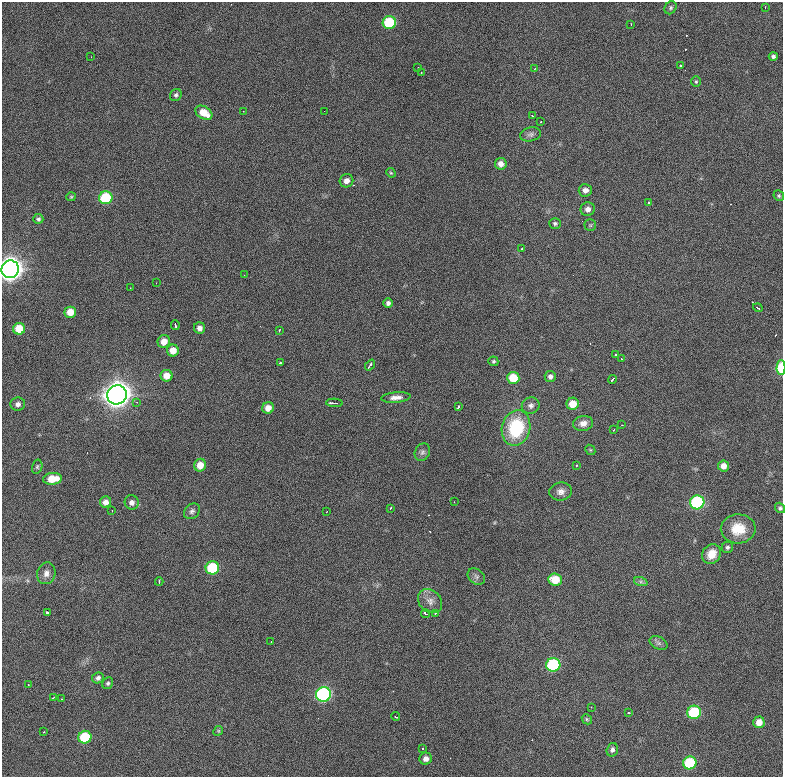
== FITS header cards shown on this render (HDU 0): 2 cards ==
NAXIS1  =                  781 / length of data axis 1
NAXIS2  =                  775 / length of data axis 2

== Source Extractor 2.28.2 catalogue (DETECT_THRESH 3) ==
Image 781 x 775 px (HDU 0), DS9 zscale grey, 1 PNG px = 1 image px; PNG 785 x 779 px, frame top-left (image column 1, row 775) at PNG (2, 2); each listed source drawn as its Kron ellipse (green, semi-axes under 4 px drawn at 4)
Background 1170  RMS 28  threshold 84.3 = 3 sigma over >= 5 px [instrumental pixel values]
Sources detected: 119; all 119 listed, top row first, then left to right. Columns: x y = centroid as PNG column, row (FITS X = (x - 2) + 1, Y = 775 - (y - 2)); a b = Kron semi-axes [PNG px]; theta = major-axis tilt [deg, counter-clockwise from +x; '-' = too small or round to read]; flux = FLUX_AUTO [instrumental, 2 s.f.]
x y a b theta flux
765 7 3 2 - 2.4e+03
671 8 7 5 57 3.6e+03
389 22 6 6 - 1.1e+05
631 24 2 2 - 1.2e+03
773 56 4 4 - 4.5e+03
91 57 2 2 - 1.0e+03
680 66 3 3 - 6.7e+03
418 67 2 2 - 1.3e+03
535 68 2 2 - 1.4e+03
421 72 3 2 - 2.9e+03
696 82 5 5 - 2.8e+03
176 95 6 5 - 4.3e+03
243 111 2 2 - 1.1e+03
324 111 2 2 - 1.0e+03
204 113 9 6 -31 3.1e+04
532 116 4 3 - 1.4e+03
541 122 3 2 - 1.7e+03
530 134 10 7 11 6.5e+03
501 164 6 6 - 1.2e+04
391 173 5 4 - 2.1e+03
346 181 7 6 - 1.2e+04
585 190 6 6 - 9.5e+03
779 196 5 5 - 3.3e+03
71 197 5 4 - 2.1e+03
106 198 6 6 - 1.0e+05
649 203 3 2 - 1.9e+03
588 209 7 7 - 1.0e+04
38 219 5 5 - 3.6e+03
555 223 6 5 - 3.6e+03
590 225 6 6 - 3.0e+03
522 248 3 2 - 2.2e+03
10 269 9 8 - 1.8e+06
244 275 3 2 - 1.4e+03
156 283 3 2 - 1.9e+03
130 288 2 2 - 1.6e+03
388 303 4 4 - 6.1e+03
758 308 5 3 - 4.9e+03
70 312 6 5 - 2.6e+04
175 325 5 2 - 3.7e+03
200 328 6 5 - 9.1e+03
19 329 6 6 - 4.2e+04
279 331 3 2 - 2.0e+03
164 342 6 6 - 1.9e+04
173 351 6 6 - 2.2e+04
615 354 3 2 - 2.0e+03
622 359 3 2 - 1.2e+03
493 361 5 4 - 3.0e+03
280 363 3 3 - 4.2e+03
370 365 6 3 50 8.5e+03
781 368 7 4 89 6.7e+04
166 376 6 6 - 2.0e+04
550 376 5 5 - 6.5e+03
513 378 6 6 - 5.3e+04
612 379 4 2 - 3.4e+03
117 395 10 9 - 2.2e+06
396 397 15 5 5 1.1e+04
137 402 4 4 - 1.9e+03
334 403 8 2 -3 6.7e+03
18 404 7 6 - 8.9e+03
573 404 6 6 - 3.0e+04
531 406 9 8 - 7.5e+03
458 407 4 2 - 3.3e+03
268 408 6 5 - 1.7e+04
583 423 10 7 11 1.3e+04
622 425 3 2 - 1.4e+03
516 428 18 14 77 1.2e+05
613 430 3 2 - 1.2e+03
590 450 5 4 - 2.2e+03
422 452 9 7 63 6.3e+03
200 465 6 6 - 2.3e+04
576 465 3 2 - 1.9e+03
724 466 5 5 - 1.5e+04
37 467 7 5 75 4.0e+03
52 479 9 6 5 3.7e+04
561 492 11 9 6 1.1e+04
106 502 5 5 - 1.1e+04
132 502 7 7 - 8.3e+03
454 502 2 2 - 8.4e+02
697 502 7 7 - 2.3e+05
391 508 3 3 - 1.7e+03
780 508 5 4 - 3.7e+03
112 511 3 2 - 1.6e+03
192 511 9 7 42 5.9e+03
327 511 2 2 - 2.0e+03
738 529 17 14 3 4.3e+04
727 547 6 5 - 4.1e+03
712 554 10 9 - 2.5e+04
212 568 7 6 - 1.1e+05
46 573 11 9 74 1.1e+04
476 577 9 7 -39 6.5e+03
555 580 7 6 - 4.4e+04
159 582 4 2 - 2.4e+03
641 582 7 4 -18 4.4e+03
430 601 13 11 -45 1.4e+04
47 612 3 3 - 1.5e+04
435 613 3 3 - 3.1e+03
426 614 4 3 - 8.1e+03
271 642 2 2 - 1.2e+03
659 643 9 6 -27 5.4e+03
553 665 7 6 - 2.0e+05
98 678 6 5 - 5.9e+03
108 683 6 5 - 3.4e+03
28 685 3 2 - 1.8e+03
323 694 7 7 - 3.7e+05
53 697 3 2 - 1.8e+03
62 699 3 2 - 1.9e+03
591 707 3 2 - 1.6e+03
694 712 7 6 - 1.3e+05
629 713 3 2 - 1.4e+03
395 716 4 2 - 4.6e+03
587 719 5 4 - 2.6e+03
759 722 5 5 - 1.7e+04
218 731 5 4 - 2.2e+03
44 732 2 2 - 1.5e+03
85 737 6 6 - 9.2e+04
422 749 3 3 - 2.2e+03
612 750 7 5 73 6.0e+03
426 759 6 6 - 9.8e+03
690 763 6 6 - 1.1e+05
At the frame edge (FLAGS 8, measured only in part): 3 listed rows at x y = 10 269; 781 368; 780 508